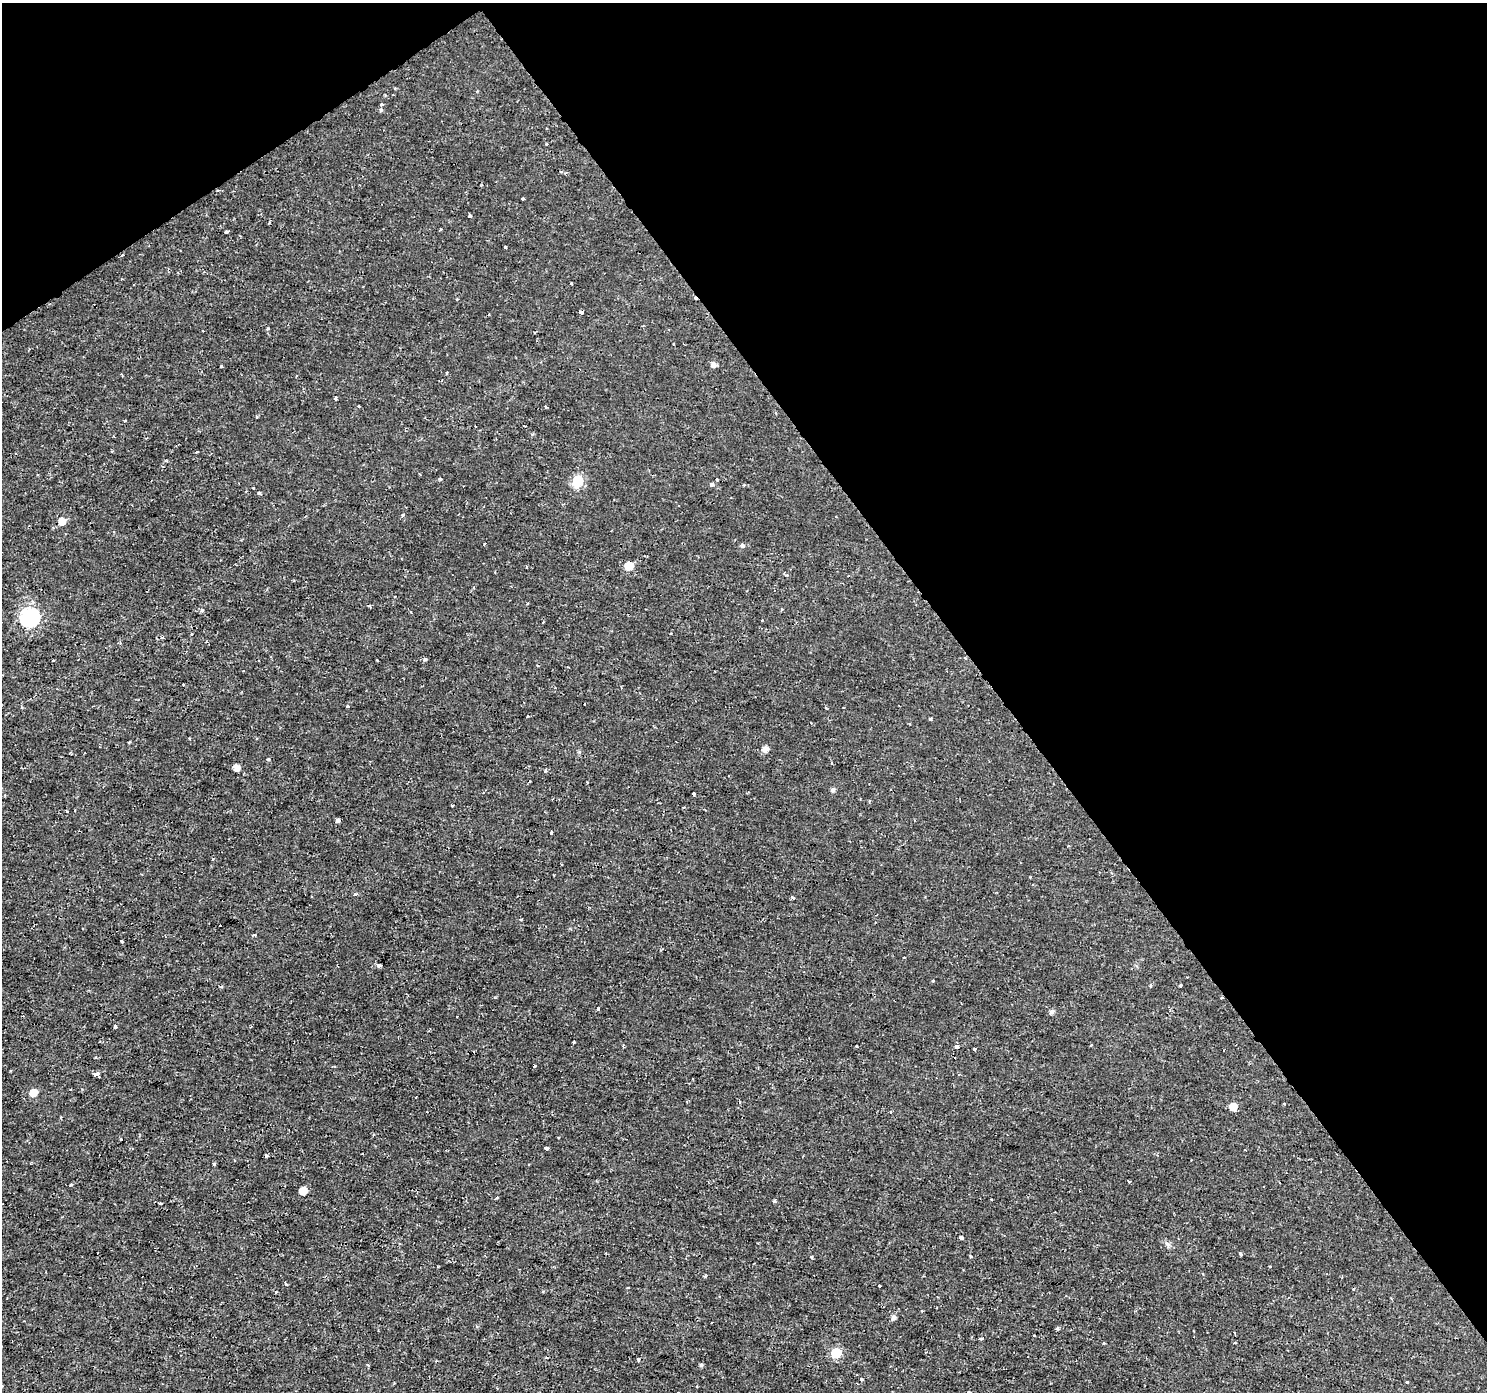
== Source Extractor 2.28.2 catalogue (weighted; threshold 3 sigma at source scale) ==
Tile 3 of 4 x 4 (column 3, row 1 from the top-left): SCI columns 2975-4459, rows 4358-5747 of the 5945 x 5874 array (HDU 1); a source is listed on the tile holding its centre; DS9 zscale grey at full resolution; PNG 1489 x 1394 px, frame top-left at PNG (2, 3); no overlay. Shown black and unused: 37% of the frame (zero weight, under 2 of 3 exposures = <1% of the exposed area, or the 3 px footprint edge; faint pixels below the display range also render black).
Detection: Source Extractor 2.28.2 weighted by HDU 2 'WHT'; one run over the whole footprint, this tile lists its part. Background 4.34e-04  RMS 0.0011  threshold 0.00505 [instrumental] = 3 sigma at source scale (4.5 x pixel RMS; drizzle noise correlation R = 1.50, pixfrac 1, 0.0396/0.0396 arcsec/px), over >= 5 px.
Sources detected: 109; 7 cosmic-ray / hot-pixel residue — not listed; the other 102 listed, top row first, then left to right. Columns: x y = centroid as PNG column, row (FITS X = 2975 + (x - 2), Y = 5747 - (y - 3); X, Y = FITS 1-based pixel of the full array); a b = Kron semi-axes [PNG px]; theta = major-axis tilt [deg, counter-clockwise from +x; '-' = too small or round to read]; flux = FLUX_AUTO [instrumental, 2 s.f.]
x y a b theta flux
382 104 4 3 - 0.16
381 110 5 4 - 0.17
218 190 4 2 - 0.089
523 199 3 3 - 0.12
470 216 4 3 - 0.15
440 229 3 3 - 0.17
227 232 3 3 - 0.49
505 247 3 2 - 0.1
122 255 3 3 - 0.13
457 299 3 3 - 0.12
581 312 4 3 - 0.39
268 328 3 3 - 0.3
714 364 5 5 - 0.49
221 366 3 3 - 0.17
447 373 3 3 - 0.12
335 398 4 3 - 0.22
358 406 3 3 - 0.092
546 407 4 3 - 0.11
257 417 3 2 - 0.13
524 426 3 2 - 0.11
112 451 3 3 - 0.1
439 479 4 3 - 0.2
717 479 3 2 - 0.12
578 481 6 6 - 5.8
712 484 4 4 - 0.41
253 488 3 2 - 0.12
259 493 4 3 - 0.25
403 515 5 3 - 0.12
62 521 6 6 - 1.1
742 545 4 3 - 0.53
629 566 6 6 - 2.3
202 610 5 4 - 0.18
411 612 4 2 - 0.089
30 617 8 8 - 30
425 659 3 3 - 0.6
377 660 3 3 - 0.12
183 685 3 2 - 0.13
348 706 4 4 - 0.12
931 719 3 3 - 0.15
129 742 3 2 - 0.18
765 749 6 5 - 0.71
268 759 5 3 - 0.16
237 768 5 5 - 0.78
545 771 4 3 - 0.15
587 782 2 2 - 0.11
833 789 5 4 - 0.32
693 794 4 3 - 0.29
452 806 3 2 - 0.11
684 807 3 3 - 0.078
337 820 3 3 - 0.75
551 832 4 3 - 0.33
554 875 2 2 - 0.095
793 898 3 3 - 0.49
521 919 4 2 - 0.1
255 935 3 3 - 0.19
122 941 3 2 - 0.15
904 957 3 2 - 0.085
379 965 4 3 - 0.35
933 981 4 3 - 0.084
1150 985 5 4 - 0.14
1181 985 4 3 - 0.1
598 1009 3 3 - 0.84
1052 1011 6 5 - 0.35
115 1026 4 3 - 0.2
574 1042 2 2 - 0.096
1091 1045 3 3 - 0.18
956 1046 4 4 - 0.4
974 1049 3 3 - 0.35
97 1074 9 4 26 0.33
33 1092 6 6 - 1.1
1284 1103 4 2 - 0.091
1233 1107 6 5 - 1.4
546 1148 4 3 - 0.58
266 1155 4 3 - 0.16
214 1164 4 4 - 0.12
1129 1182 4 3 - 0.12
71 1185 5 3 - 0.19
303 1191 5 5 - 1.6
774 1200 4 3 - 0.17
160 1203 4 2 - 0.11
961 1238 4 3 - 0.31
1240 1254 3 3 - 0.22
971 1256 4 3 - 0.12
811 1257 3 3 - 0.15
1270 1266 3 2 - 0.088
286 1283 4 3 - 0.4
879 1285 3 3 - 0.25
628 1288 3 2 - 0.076
543 1291 5 3 - 0.11
276 1292 3 2 - 0.13
894 1317 5 5 - 0.42
1058 1328 3 3 - 0.6
1235 1333 5 2 - 0.087
1033 1335 3 3 - 0.21
981 1339 3 3 - 2.9
836 1353 6 6 - 4.5
638 1359 4 4 - 0.13
368 1365 4 3 - 0.12
701 1365 4 4 - 0.21
862 1379 4 3 - 0.18
1407 1382 3 2 - 0.12
969 1392 3 3 - 0.57
Isophote crosses this tile's border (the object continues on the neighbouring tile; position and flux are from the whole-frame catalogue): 1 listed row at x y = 969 1392
Unlisted compact peaks at least as high as the median listed source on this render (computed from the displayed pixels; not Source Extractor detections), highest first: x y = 355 894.